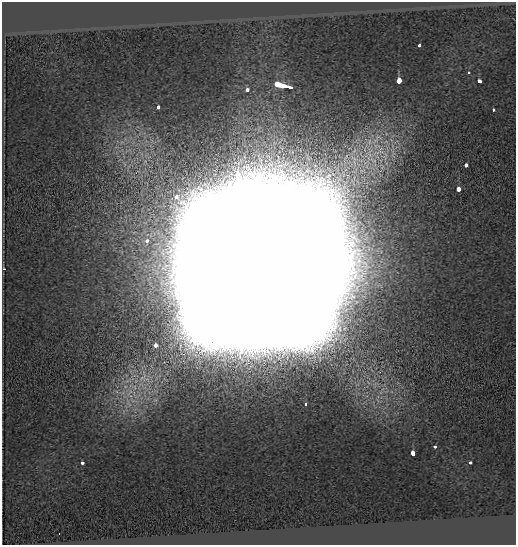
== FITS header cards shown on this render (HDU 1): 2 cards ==
NAXIS1  =                  514
NAXIS2  =                  543

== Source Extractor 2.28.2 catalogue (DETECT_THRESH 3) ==
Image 514 x 543 px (HDU 1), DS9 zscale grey, 1 PNG px = 1 image px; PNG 518 x 547 px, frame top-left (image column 1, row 543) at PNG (2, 2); no overlay
Background -0.23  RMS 0.19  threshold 0.568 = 3 sigma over >= 5 px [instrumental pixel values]
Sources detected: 21; all 21 listed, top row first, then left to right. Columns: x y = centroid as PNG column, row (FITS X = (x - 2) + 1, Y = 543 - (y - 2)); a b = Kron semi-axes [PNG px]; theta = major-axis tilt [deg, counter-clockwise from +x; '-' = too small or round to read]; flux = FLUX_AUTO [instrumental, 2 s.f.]
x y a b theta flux
419 45 3 3 - 7.4e+01
468 73 3 3 - 7.6e+01
399 81 4 3 - 1.5e+03
479 81 4 3 - 1.8e+02
282 85 17 3 -14 1.7e+03
247 89 3 3 - 1.3e+02
158 107 3 3 - 1.4e+02
493 110 3 3 - 5.3e+01
122 142 7 4 18 3.4e+01
124 164 7 4 -71 2.8e+01
466 165 3 3 - 1.3e+02
459 189 4 3 - 3.9e+02
147 240 4 4 - 1.6e+02
4 269 4 3 - 1.3e+01
257 273 57 55 47 6.6e+06
155 345 3 3 - 2.8e+02
306 404 3 3 - 4.6e+01
435 447 3 3 - 9.8e+01
413 454 4 3 - 4.4e+02
82 462 4 3 - 9.2e+01
470 463 3 3 - 5.9e+01